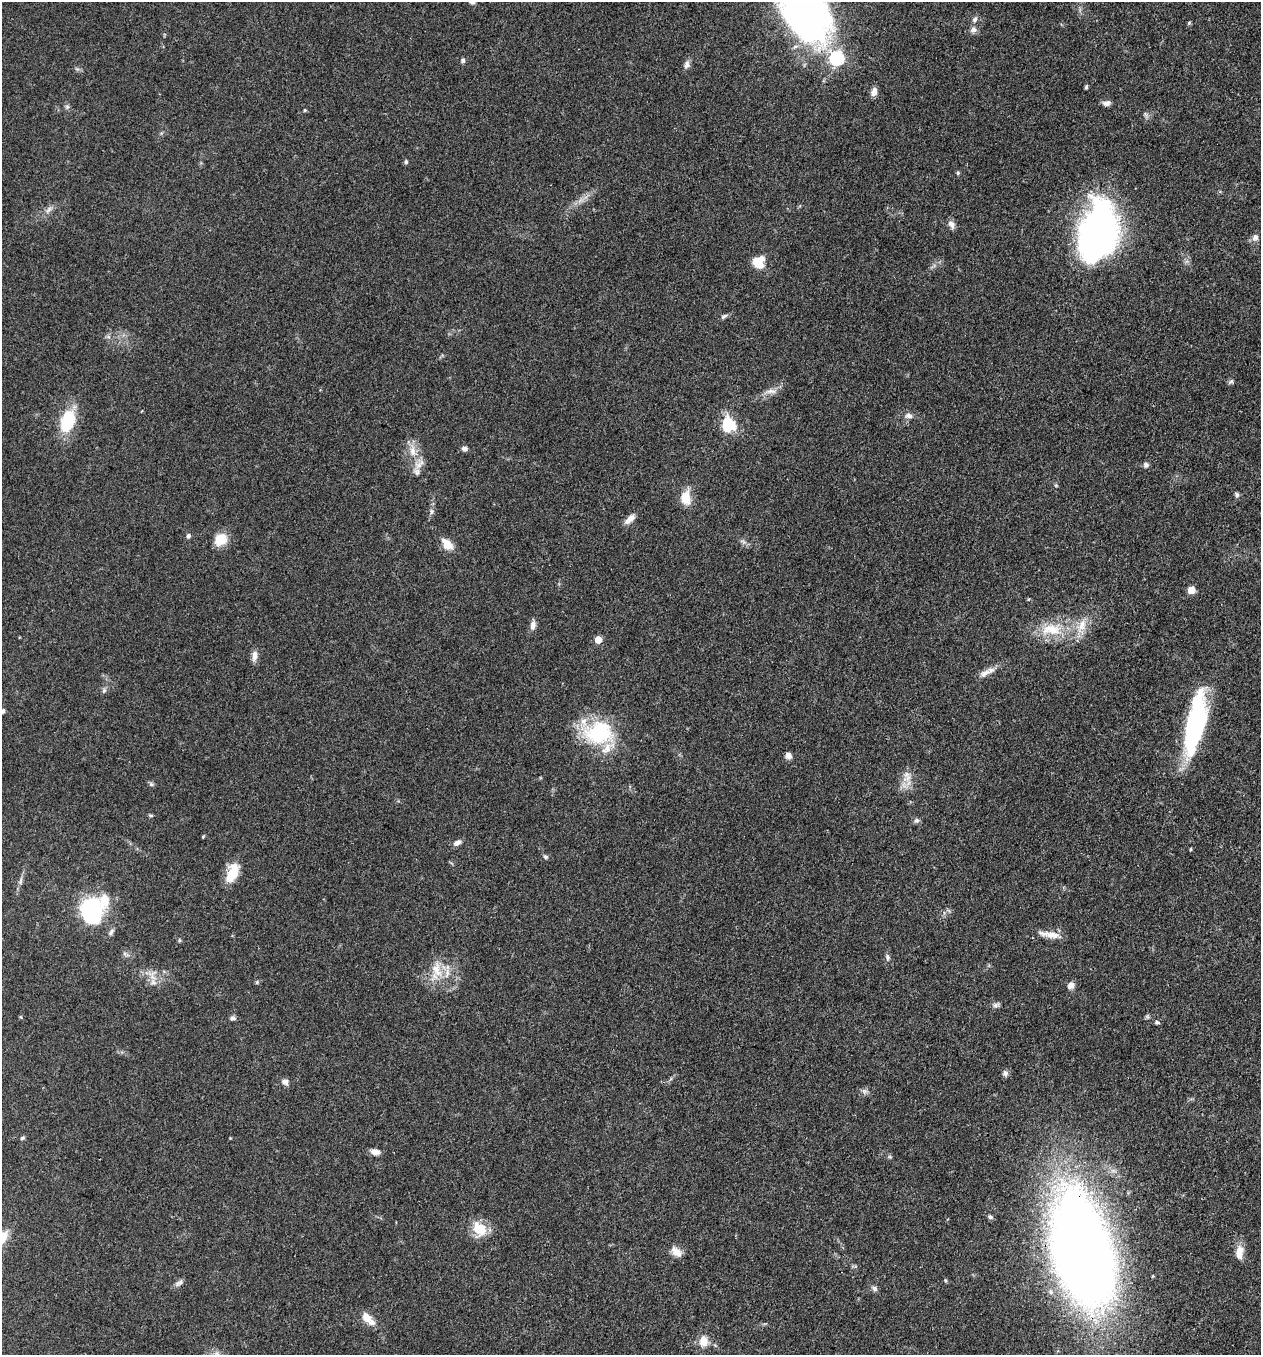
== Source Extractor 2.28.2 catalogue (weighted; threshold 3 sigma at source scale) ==
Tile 6 of 4 x 4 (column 2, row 2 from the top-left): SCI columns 1389-2647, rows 2710-4062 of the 5425 x 5418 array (HDU 1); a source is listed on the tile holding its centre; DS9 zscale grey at full resolution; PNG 1263 x 1357 px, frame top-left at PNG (2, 2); no overlay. Shown black and unused: <1% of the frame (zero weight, under 3 of 4 exposures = <1% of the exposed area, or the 3 px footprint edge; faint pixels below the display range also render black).
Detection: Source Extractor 2.28.2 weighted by HDU 2 'WHT'; one run over the whole footprint, this tile lists its part. Background 0.0712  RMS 0.0054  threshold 0.0241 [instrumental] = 3 sigma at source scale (4.5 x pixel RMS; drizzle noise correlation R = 1.50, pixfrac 1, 0.05/0.05 arcsec/px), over >= 5 px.
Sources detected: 91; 2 inside a brighter object's white glare — not listed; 4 inside a brighter listed object's ellipse — not listed separately; the other 85 listed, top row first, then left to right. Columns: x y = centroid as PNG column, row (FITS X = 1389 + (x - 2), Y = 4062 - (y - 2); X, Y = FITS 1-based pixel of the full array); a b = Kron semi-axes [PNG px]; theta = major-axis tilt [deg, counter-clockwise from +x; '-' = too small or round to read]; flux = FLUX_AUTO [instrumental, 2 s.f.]
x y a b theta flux
805 11 61 37 -53 250
975 19 9 6 63 1.8
1189 23 6 4 59 0.69
973 30 9 8 - 2.3
463 60 6 5 - 1.2
687 64 11 7 78 2.2
1086 87 5 4 - 0.8
874 92 10 7 75 3.3
1106 103 10 6 10 2.3
67 107 6 5 - 1
305 110 4 4 - 0.57
406 162 6 5 - 0.91
958 173 5 4 - 0.72
49 210 11 5 42 2.2
951 224 12 7 -62 2.4
1098 233 55 33 77 210
1255 237 9 8 - 2.5
758 262 11 11 - 12
724 316 10 5 25 1.3
1231 381 8 5 40 1.1
771 391 19 6 4 3.2
909 415 10 8 -14 2.4
68 421 16 10 73 34
728 425 14 12 -89 21
464 449 7 6 - 1.8
413 451 17 9 -89 6.2
1146 465 6 6 - 1.7
417 472 10 9 - 3.1
1056 485 5 3 - 0.55
1237 495 7 5 -47 1.3
686 498 13 9 -88 11
431 511 7 6 - 1.4
630 519 15 7 43 3.9
188 536 6 5 - 1.3
220 539 16 14 43 8.7
447 544 15 9 -47 7
1191 590 5 5 - 12
533 625 13 7 81 2.7
1051 629 32 17 1 19
598 640 5 5 - 11
254 656 15 7 83 3.1
985 673 18 9 32 4
104 690 7 5 68 1.3
3 711 7 5 71 1.2
1195 723 64 17 79 81
599 733 33 26 4 44
788 755 8 7 - 2.5
908 777 19 7 35 4.5
151 784 7 6 - 1.1
151 816 6 4 0 0.71
917 820 7 7 - 1.4
203 836 5 3 - 0.52
457 843 10 6 27 2.1
1191 849 5 3 - 0.45
546 857 6 5 - 1.1
232 874 21 13 61 11
21 881 11 4 79 1.6
91 911 25 21 78 55
111 932 10 5 60 1.6
1050 935 32 7 -9 6
179 940 5 4 - 0.69
887 957 8 6 -66 1.3
437 970 22 13 -72 10
153 982 11 8 -11 3.3
257 982 5 5 - 0.75
1071 985 9 7 55 3
996 1005 10 6 18 1.5
21 1017 5 3 - 0.49
233 1018 8 6 -15 1.4
1157 1022 6 5 - 1.1
1005 1073 8 7 - 1.8
285 1082 9 7 -16 2.4
864 1091 8 6 -21 1.6
23 1138 6 4 20 0.79
375 1152 10 6 -7 3.4
890 1157 6 4 -19 0.69
990 1217 6 5 - 0.98
479 1229 20 14 -47 12
676 1252 14 9 -42 4.8
1082 1252 116 55 -77 610
1239 1252 18 10 82 5.8
179 1283 12 6 33 1.9
874 1288 8 6 -47 1.5
366 1317 16 10 -50 6.8
703 1341 12 10 -88 6.2
Overlapping masked pixels (flux is a lower limit): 1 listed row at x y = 1082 1252
Isophote crosses this tile's border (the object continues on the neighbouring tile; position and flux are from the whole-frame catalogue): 2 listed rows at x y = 805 11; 3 711